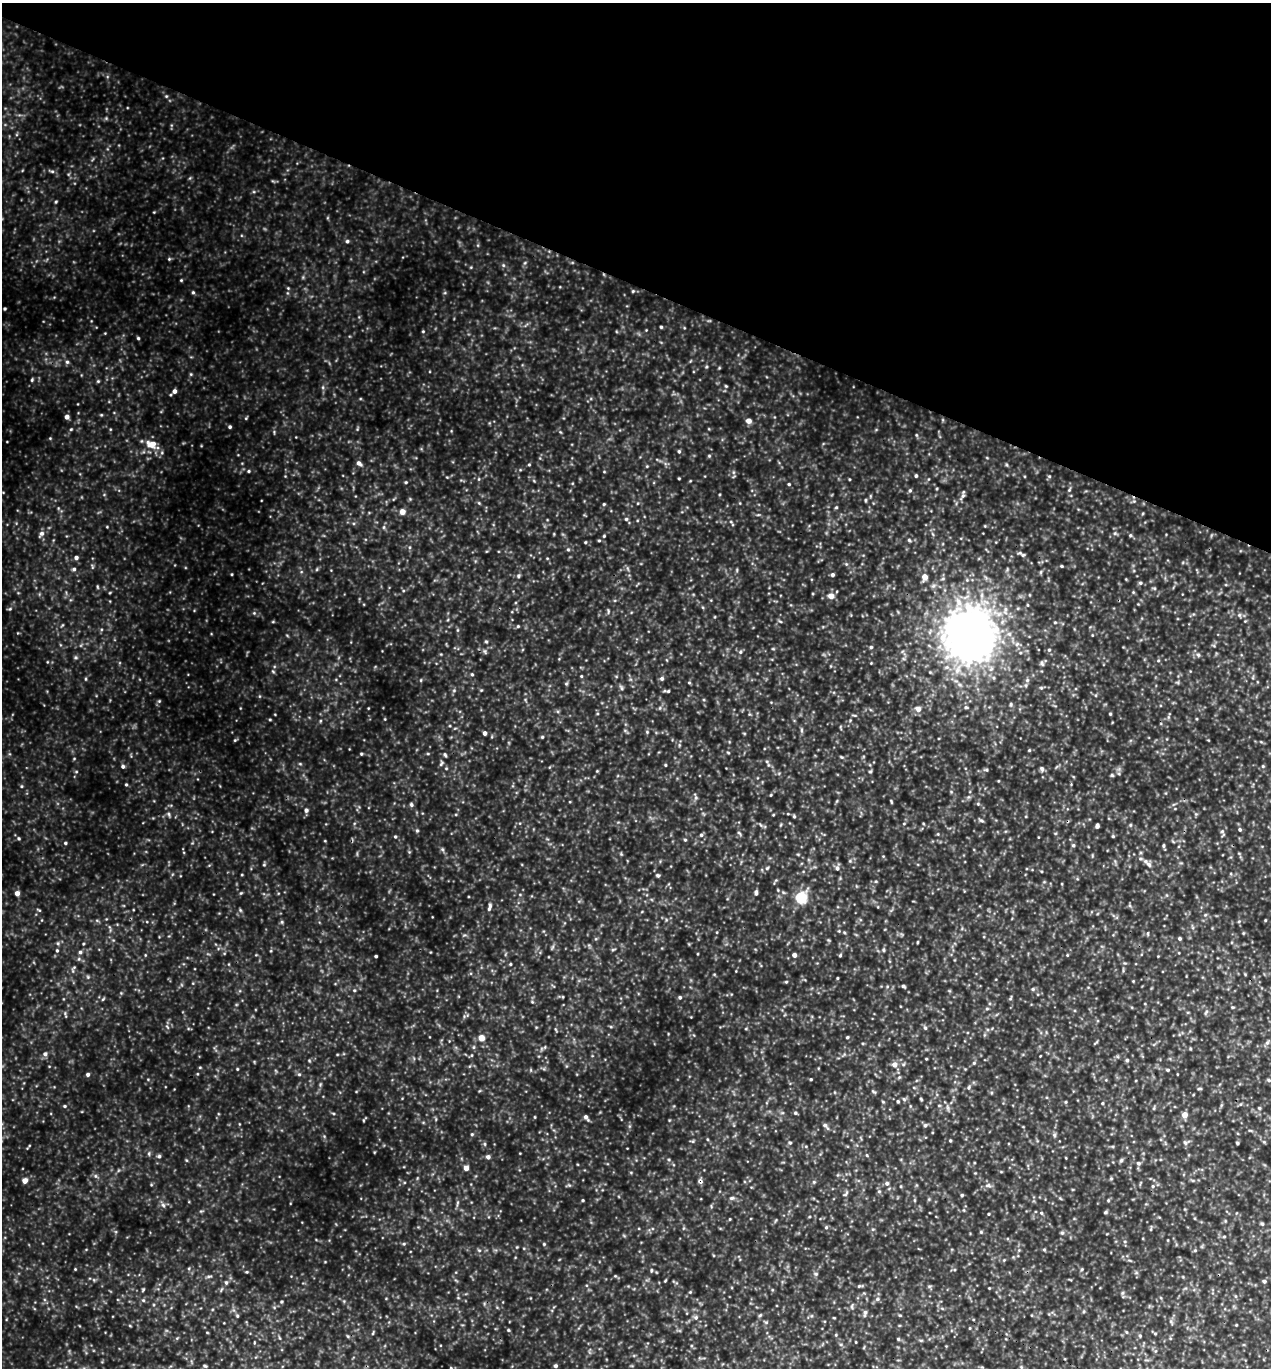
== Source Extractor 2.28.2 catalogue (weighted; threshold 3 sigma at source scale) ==
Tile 2 of 4 x 4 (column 2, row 1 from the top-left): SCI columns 1564-2832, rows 4127-5492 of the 5508 x 5497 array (HDU 1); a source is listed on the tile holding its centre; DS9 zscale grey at full resolution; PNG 1273 x 1370 px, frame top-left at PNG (2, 3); no overlay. Shown black and unused: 21% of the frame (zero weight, under 3 of 5 exposures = <1% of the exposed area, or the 3 px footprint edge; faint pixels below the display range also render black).
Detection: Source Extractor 2.28.2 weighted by HDU 2 'WHT'; one run over the whole footprint, this tile lists its part. Background 0.632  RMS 0.11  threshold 0.477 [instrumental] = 3 sigma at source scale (4.5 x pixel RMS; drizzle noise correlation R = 1.50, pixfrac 1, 0.05/0.05 arcsec/px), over >= 5 px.
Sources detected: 282; all 282 listed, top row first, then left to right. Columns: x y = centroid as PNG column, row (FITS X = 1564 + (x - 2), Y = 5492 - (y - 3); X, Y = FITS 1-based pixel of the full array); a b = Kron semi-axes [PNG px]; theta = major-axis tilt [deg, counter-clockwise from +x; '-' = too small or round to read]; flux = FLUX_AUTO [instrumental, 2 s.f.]
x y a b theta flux
166 96 5 4 - 13
52 171 6 4 -1 16
56 202 4 4 - 11
347 241 5 4 - 19
169 259 5 4 - 11
503 265 5 4 - 14
181 280 4 4 - 9.8
288 288 4 4 - 8.9
633 291 4 4 - 11
193 292 5 4 - 14
5 309 3 3 - 13
661 327 4 3 - 12
423 331 4 4 - 9.4
138 338 4 4 - 14
67 362 5 5 - 21
32 380 6 4 70 14
98 381 5 4 - 12
726 386 5 3 - 9.6
323 387 6 4 72 15
174 391 5 4 - 37
101 415 5 4 - 11
67 417 4 4 - 50
246 418 5 4 - 10
748 421 5 5 - 71
230 427 4 4 - 18
71 429 5 3 - 11
916 435 5 3 - 11
50 438 4 4 - 8.5
151 444 13 9 -14 130
679 451 5 4 - 15
709 456 5 4 - 11
359 463 7 5 -40 40
529 465 4 3 - 9.8
249 471 5 4 - 12
916 476 4 3 - 17
1049 476 5 4 - 12
679 478 4 3 - 7.8
406 482 4 4 - 11
789 484 4 3 - 12
910 490 6 4 89 17
1069 490 5 4 - 13
963 496 12 5 65 32
865 500 5 3 - 11
479 503 6 3 -72 11
604 504 4 4 - 9.4
836 507 5 3 - 11
402 512 4 4 - 100
626 519 5 5 - 15
107 527 4 3 - 7.5
384 527 6 4 89 15
1115 533 5 5 - 17
41 534 8 6 50 38
1130 535 5 4 - 14
604 536 4 3 - 9.9
909 540 5 5 - 15
599 541 4 3 - 11
568 549 5 4 - 14
76 557 5 4 - 28
846 564 5 5 - 13
1062 566 4 3 - 12
74 569 5 5 - 19
317 569 6 3 71 11
232 574 4 3 - 9.5
832 575 4 4 - 25
518 576 6 4 89 15
925 577 5 4 - 110
1140 583 5 4 - 15
1154 588 6 3 -18 13
831 596 5 5 - 93
10 609 6 5 - 16
254 613 4 4 - 13
1239 615 6 4 18 18
780 621 6 3 -19 12
518 626 4 4 - 11
457 630 5 3 - 10
970 635 41 38 -84 6900
486 641 5 3 - 12
1049 650 5 4 - 14
485 651 8 4 -81 16
76 658 6 4 -19 14
1042 663 7 5 -63 19
472 674 4 4 - 12
581 676 4 3 - 10
662 678 5 5 - 24
994 678 6 4 -71 15
86 679 5 3 - 10
421 680 5 3 - 8.9
689 683 5 3 - 10
566 684 5 4 - 13
622 688 6 4 -88 18
668 691 6 5 - 15
159 701 4 4 - 12
1011 704 5 4 - 15
966 707 5 3 - 13
918 709 6 6 - 66
1110 714 4 3 - 10
485 733 4 4 - 31
542 737 4 4 - 12
235 740 5 4 - 11
1029 750 5 4 - 11
361 754 4 3 - 11
445 755 6 4 -62 15
767 761 6 4 -1 15
441 763 9 4 73 21
300 764 5 3 - 11
665 765 4 3 - 9
123 766 5 4 - 23
1263 766 4 4 - 11
1042 769 7 5 -66 25
597 771 4 4 - 8.4
76 772 5 3 - 10
1112 775 5 5 - 13
126 784 4 4 - 11
21 786 5 4 - 12
696 798 7 5 -90 23
411 804 6 4 -61 19
306 810 5 5 - 30
169 814 6 4 -88 16
794 816 5 3 - 13
981 820 7 4 -28 18
904 823 5 3 - 8.7
1130 825 5 3 - 10
1097 826 4 4 - 32
1240 830 5 4 - 15
417 831 5 4 - 15
739 833 7 4 -45 15
701 835 5 5 - 18
1113 836 4 4 - 12
395 837 5 4 - 13
19 838 5 5 - 17
685 840 4 4 - 12
65 843 4 4 - 15
1073 845 5 5 - 17
1163 846 6 3 90 16
850 861 5 5 - 13
264 865 5 3 - 11
1149 865 9 6 -46 38
767 868 6 3 18 14
837 868 7 6 - 32
658 875 5 4 - 17
756 892 6 4 87 27
17 893 4 4 - 64
241 893 5 3 - 11
801 898 5 5 - 1000
489 907 11 4 77 31
39 910 7 3 -33 11
240 910 5 4 - 13
1180 938 4 4 - 17
917 942 4 3 - 8.7
613 949 6 3 20 12
57 950 5 4 - 16
883 950 5 4 - 13
80 952 5 5 - 19
794 955 4 4 - 42
840 955 5 4 - 13
376 956 3 3 - 16
510 964 4 3 - 11
837 978 3 3 - 9.9
786 982 4 4 - 11
903 986 5 4 - 19
1033 989 5 4 - 14
354 990 4 3 - 10
563 997 5 3 - 9.2
680 997 5 4 - 17
103 999 6 3 45 12
1232 1007 5 3 - 11
987 1009 5 3 - 11
1206 1012 6 4 20 16
925 1028 5 4 - 18
847 1037 4 3 - 12
481 1038 4 4 - 180
1267 1043 6 5 - 22
45 1054 6 6 - 30
472 1055 5 3 - 10
926 1059 4 3 - 8.1
309 1060 5 3 - 10
1127 1060 4 4 - 18
974 1063 5 4 - 13
894 1064 6 6 - 60
200 1067 5 3 - 8.8
237 1069 4 3 - 8.9
1167 1070 4 3 - 14
88 1074 4 4 - 23
299 1074 6 4 0 14
811 1079 4 3 - 11
1269 1080 5 5 - 17
969 1087 5 3 - 14
1199 1089 6 4 2 12
904 1099 6 5 - 18
921 1099 4 3 - 12
898 1101 4 3 - 14
883 1102 5 3 - 10
1066 1102 5 3 - 10
1102 1103 4 4 - 11
65 1106 5 4 - 14
1154 1108 6 4 71 12
1259 1108 4 3 - 11
333 1113 5 3 - 11
795 1113 5 4 - 15
1184 1115 5 5 - 100
586 1117 7 4 -57 33
825 1125 6 5 - 22
925 1125 6 5 - 20
472 1134 4 3 - 11
1054 1135 6 5 - 18
950 1141 3 3 - 12
790 1143 4 4 - 13
1185 1143 6 4 -44 17
1237 1143 4 3 - 12
149 1153 7 3 90 14
867 1155 5 3 - 9.4
159 1156 5 5 - 20
488 1157 5 5 - 31
1121 1161 6 5 - 18
1138 1163 6 5 - 24
466 1168 4 4 - 75
95 1176 6 4 -89 17
1111 1179 5 4 - 11
25 1181 4 4 - 87
700 1181 7 5 -68 29
814 1182 5 4 - 12
887 1183 5 4 - 18
988 1185 10 5 -4 32
1153 1186 5 4 - 16
879 1191 5 3 - 12
846 1194 9 4 49 21
962 1195 4 4 - 13
732 1198 7 5 20 20
583 1200 3 3 - 10
914 1200 6 4 -90 12
1108 1200 5 3 - 10
163 1205 7 5 -47 26
1105 1212 5 3 - 13
1041 1213 5 4 - 13
988 1214 3 3 - 11
730 1219 4 3 - 7.7
1262 1224 5 4 - 15
826 1227 5 4 - 14
873 1229 5 3 - 10
1151 1229 6 4 71 12
981 1232 4 4 - 12
1062 1233 5 5 - 16
1224 1237 5 3 - 11
404 1244 5 5 - 14
544 1244 4 4 - 9.9
1044 1249 5 4 - 12
479 1250 6 3 -18 13
1195 1250 5 3 - 11
1004 1260 4 4 - 8.5
75 1269 3 3 - 7.9
1082 1269 5 3 - 12
651 1270 5 4 - 13
246 1272 5 3 - 10
816 1274 6 5 - 18
209 1276 9 3 9 18
665 1281 5 3 - 8.5
1264 1281 5 4 - 21
226 1282 6 5 - 19
859 1286 5 4 - 13
929 1286 6 4 -18 14
989 1288 3 3 - 7.5
143 1290 5 4 - 12
690 1292 4 4 - 9.3
877 1299 6 5 - 20
143 1300 6 5 - 18
865 1312 8 5 89 25
760 1315 5 3 - 13
237 1316 5 4 - 14
696 1317 7 6 - 28
1171 1321 6 5 - 18
1236 1325 3 3 - 7.6
130 1326 5 3 - 8.5
207 1332 4 3 - 7.7
373 1333 5 3 - 11
1155 1333 5 3 - 11
836 1335 5 3 - 10
347 1336 5 3 - 10
1140 1336 5 3 - 12
898 1339 5 4 - 12
205 1366 5 4 - 14
555 1366 4 4 - 23
451 1368 4 3 - 9
Overlapping masked pixels (flux is a lower limit): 2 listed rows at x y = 970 635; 700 1181
Isophote crosses this tile's border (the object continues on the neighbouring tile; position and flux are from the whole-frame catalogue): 1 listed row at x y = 451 1368
Unlisted compact peaks at least as high as the median listed source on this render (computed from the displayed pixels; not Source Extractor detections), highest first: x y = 585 542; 191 374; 740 652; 282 922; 508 1330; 270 719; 442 849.